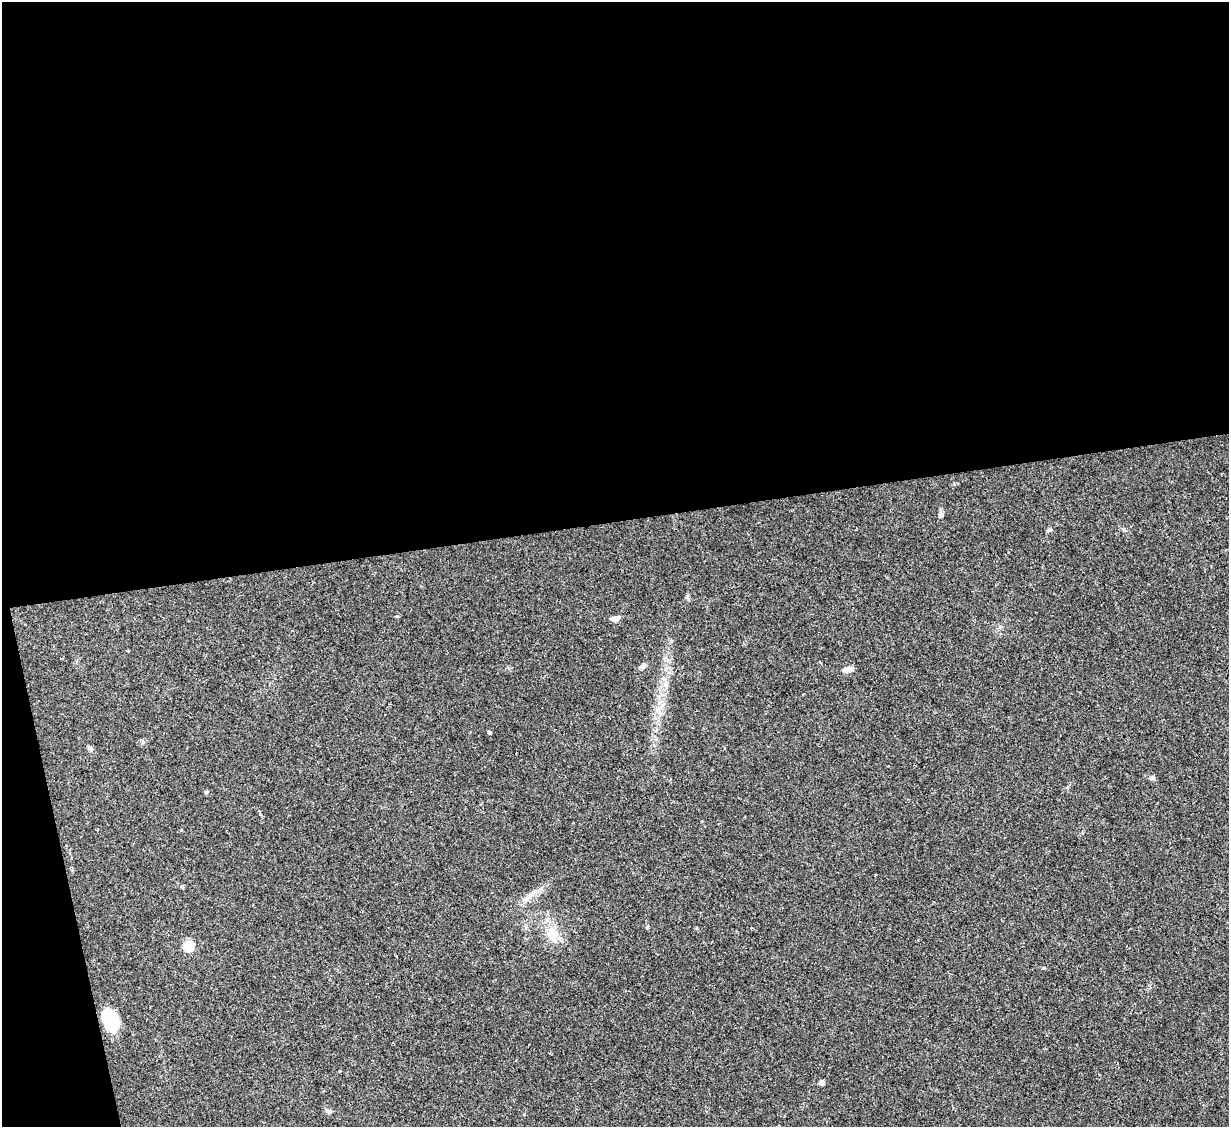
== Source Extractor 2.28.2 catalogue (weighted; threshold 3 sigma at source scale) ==
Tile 1 of 4 x 4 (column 1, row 1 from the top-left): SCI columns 2-1228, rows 3628-4752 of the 4908 x 4890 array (HDU 1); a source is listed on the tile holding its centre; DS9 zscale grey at full resolution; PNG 1231 x 1129 px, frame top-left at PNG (2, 2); no overlay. Shown black and unused: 49% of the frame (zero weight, under 2 of 3 exposures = <1% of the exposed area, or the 3 px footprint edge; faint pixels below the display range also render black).
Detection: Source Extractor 2.28.2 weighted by HDU 2 'WHT'; one run over the whole footprint, this tile lists its part. Background 0.0692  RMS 0.0091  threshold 0.0411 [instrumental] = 3 sigma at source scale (4.5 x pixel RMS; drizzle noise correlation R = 1.50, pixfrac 1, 0.05/0.05 arcsec/px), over >= 5 px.
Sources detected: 17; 1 inside a brighter object's white glare — not listed; the other 16 listed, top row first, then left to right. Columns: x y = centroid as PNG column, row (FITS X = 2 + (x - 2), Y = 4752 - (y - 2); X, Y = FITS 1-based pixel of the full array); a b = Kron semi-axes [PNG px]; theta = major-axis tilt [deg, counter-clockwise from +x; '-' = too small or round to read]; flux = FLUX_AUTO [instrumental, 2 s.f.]
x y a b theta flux
941 515 9 5 -63 2
1049 530 6 5 - 2.2
688 597 8 4 -81 1.7
615 619 9 5 20 5
642 666 9 6 31 2.9
848 670 15 7 6 4.5
489 732 4 3 - 8.1
90 748 8 5 -40 2.3
1152 778 6 5 - 1.8
206 792 5 4 - 1.1
530 895 15 6 40 6
551 933 19 11 -63 13
189 947 6 5 - 63
1043 968 4 3 - 0.79
109 1017 21 16 -37 26
821 1083 4 4 - 6.9
Unlisted compact peaks at least as high as the median listed source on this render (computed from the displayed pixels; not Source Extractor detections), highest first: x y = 397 616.